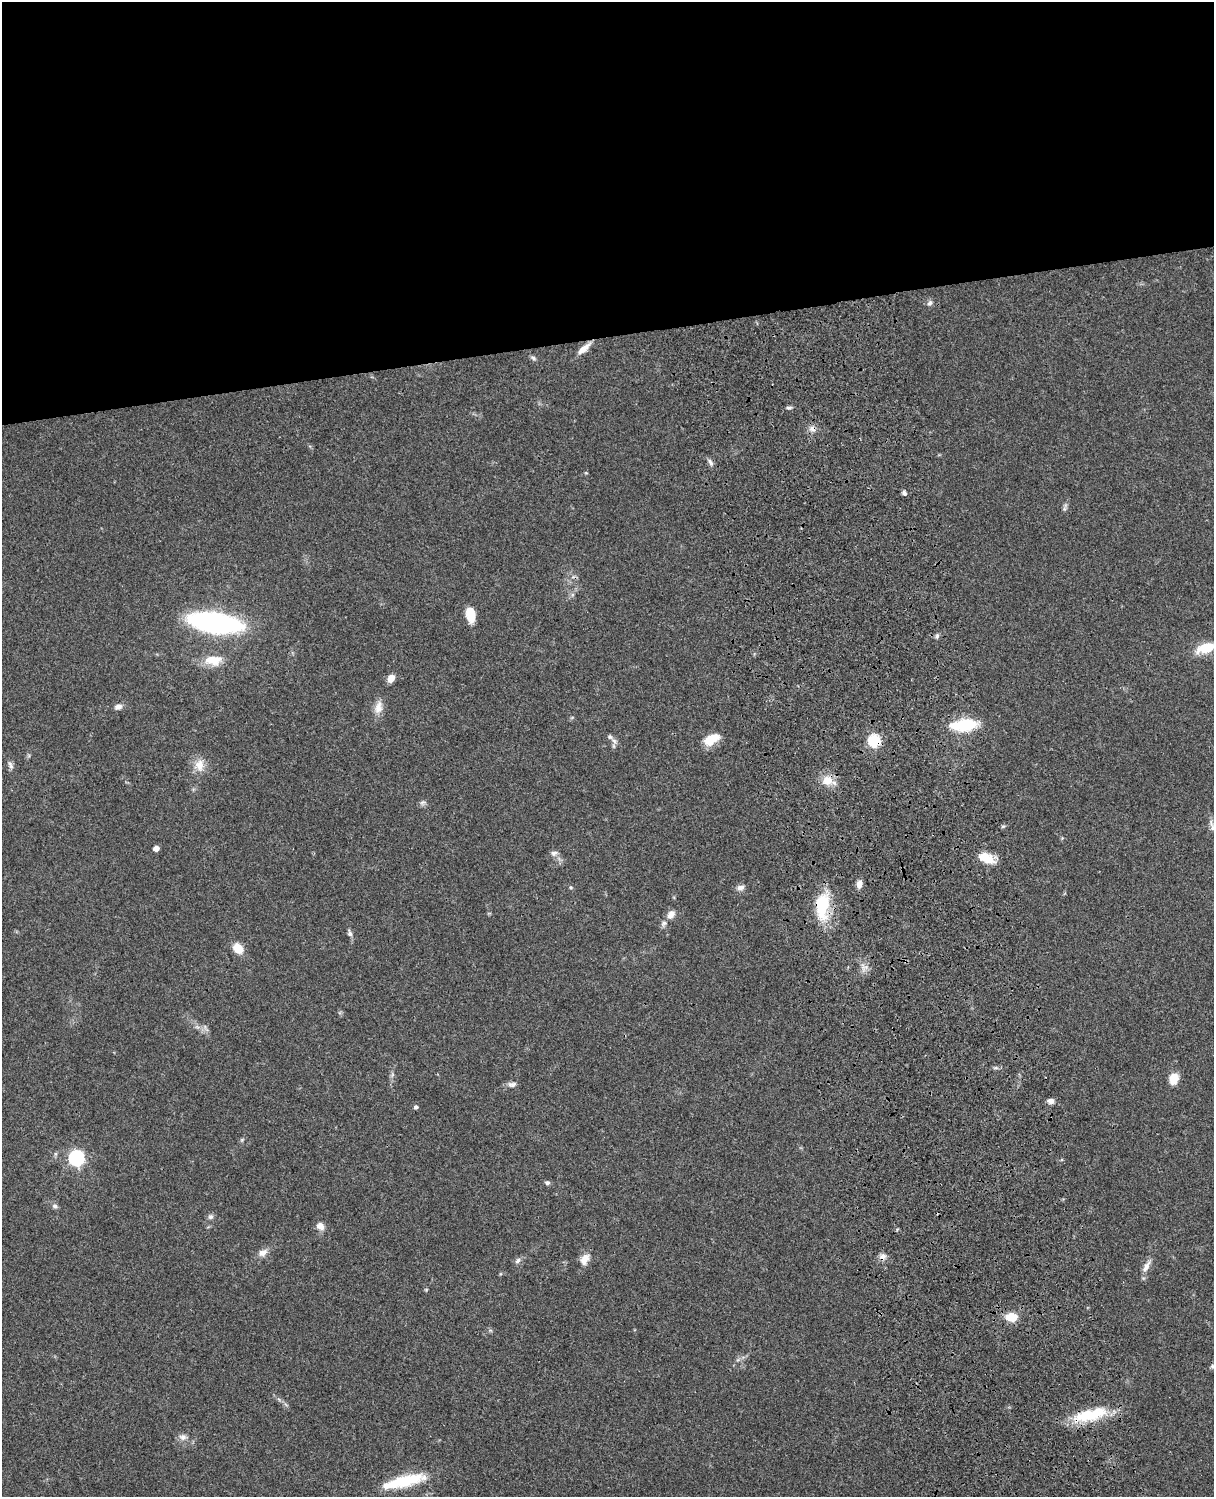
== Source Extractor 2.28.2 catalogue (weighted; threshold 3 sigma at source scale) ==
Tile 2 of 4 x 3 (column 2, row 1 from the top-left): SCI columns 1333-2544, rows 3268-4762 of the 5086 x 4927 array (HDU 1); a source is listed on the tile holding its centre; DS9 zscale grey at full resolution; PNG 1216 x 1499 px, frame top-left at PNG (2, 2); no overlay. Shown black and unused: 23% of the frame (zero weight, under 3 of 4 exposures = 6% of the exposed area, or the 3 px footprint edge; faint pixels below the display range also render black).
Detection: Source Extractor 2.28.2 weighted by HDU 2 'WHT'; one run over the whole footprint, this tile lists its part. Background 0.0778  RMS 0.0059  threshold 0.0264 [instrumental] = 3 sigma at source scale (4.5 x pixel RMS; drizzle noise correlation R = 1.50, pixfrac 1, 0.05/0.05 arcsec/px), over >= 5 px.
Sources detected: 64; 1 inside a brighter object's white glare — not listed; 3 inside a brighter listed object's ellipse — not listed separately; the other 60 listed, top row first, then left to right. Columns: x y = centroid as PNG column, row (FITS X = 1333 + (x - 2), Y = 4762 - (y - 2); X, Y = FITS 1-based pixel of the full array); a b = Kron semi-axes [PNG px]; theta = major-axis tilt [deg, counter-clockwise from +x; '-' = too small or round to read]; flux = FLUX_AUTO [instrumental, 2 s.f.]
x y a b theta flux
930 303 8 6 60 1.7
584 349 19 7 41 5.6
533 358 9 5 -25 1.2
789 408 8 4 4 1.2
812 429 10 8 -20 3
710 462 11 5 -65 1.9
904 493 7 5 -61 1.4
1064 509 6 4 72 1.1
471 615 15 9 -81 11
215 623 35 13 -9 180
937 636 7 5 79 1.3
1205 648 21 10 17 13
213 660 22 12 0 11
391 678 8 6 58 5.4
118 707 9 6 14 2.9
378 707 18 10 77 5.6
964 725 26 11 5 30
710 740 16 13 60 8.8
874 740 6 6 - 49
614 741 9 6 -59 2
10 765 12 6 -68 2.1
199 765 18 12 85 7.1
827 780 13 13 - 8.3
423 803 8 7 - 1.6
1003 826 6 4 18 0.8
1213 827 15 6 -64 2.7
156 848 5 4 - 4
554 853 9 7 16 2.1
987 858 20 10 -22 10
859 884 10 6 81 3.6
571 887 5 4 - 0.75
740 888 10 7 16 2.7
822 905 33 17 86 28
671 915 12 9 56 3.9
350 933 8 6 -68 1.7
238 948 11 9 -47 9.1
864 967 11 5 11 2.5
206 1028 13 3 -62 1.2
996 1068 7 4 -18 0.98
1174 1078 11 9 64 8.6
512 1084 12 7 1 2.4
1050 1101 7 5 -9 3.3
416 1107 5 5 - 1.3
242 1140 6 5 - 0.79
76 1158 7 7 - 120
547 1183 7 5 -5 1.3
55 1206 7 6 - 1.4
210 1217 7 7 - 1.6
320 1226 10 8 -37 3.6
263 1253 12 8 24 3.9
883 1256 9 8 - 2.8
585 1259 15 9 66 5.5
518 1261 9 6 50 1.8
1146 1266 18 7 61 4.1
426 1290 5 3 - 0.52
1011 1317 11 8 -2 12
1212 1366 6 5 - 1.1
1090 1415 46 14 14 26
183 1437 11 8 -1 2.9
400 1481 48 14 21 23
Overlapping masked pixels (flux is a lower limit): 4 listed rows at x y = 812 429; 874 740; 822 905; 1090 1415
Isophote crosses this tile's border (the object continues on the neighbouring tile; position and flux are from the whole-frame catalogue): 2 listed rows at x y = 1205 648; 1213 827